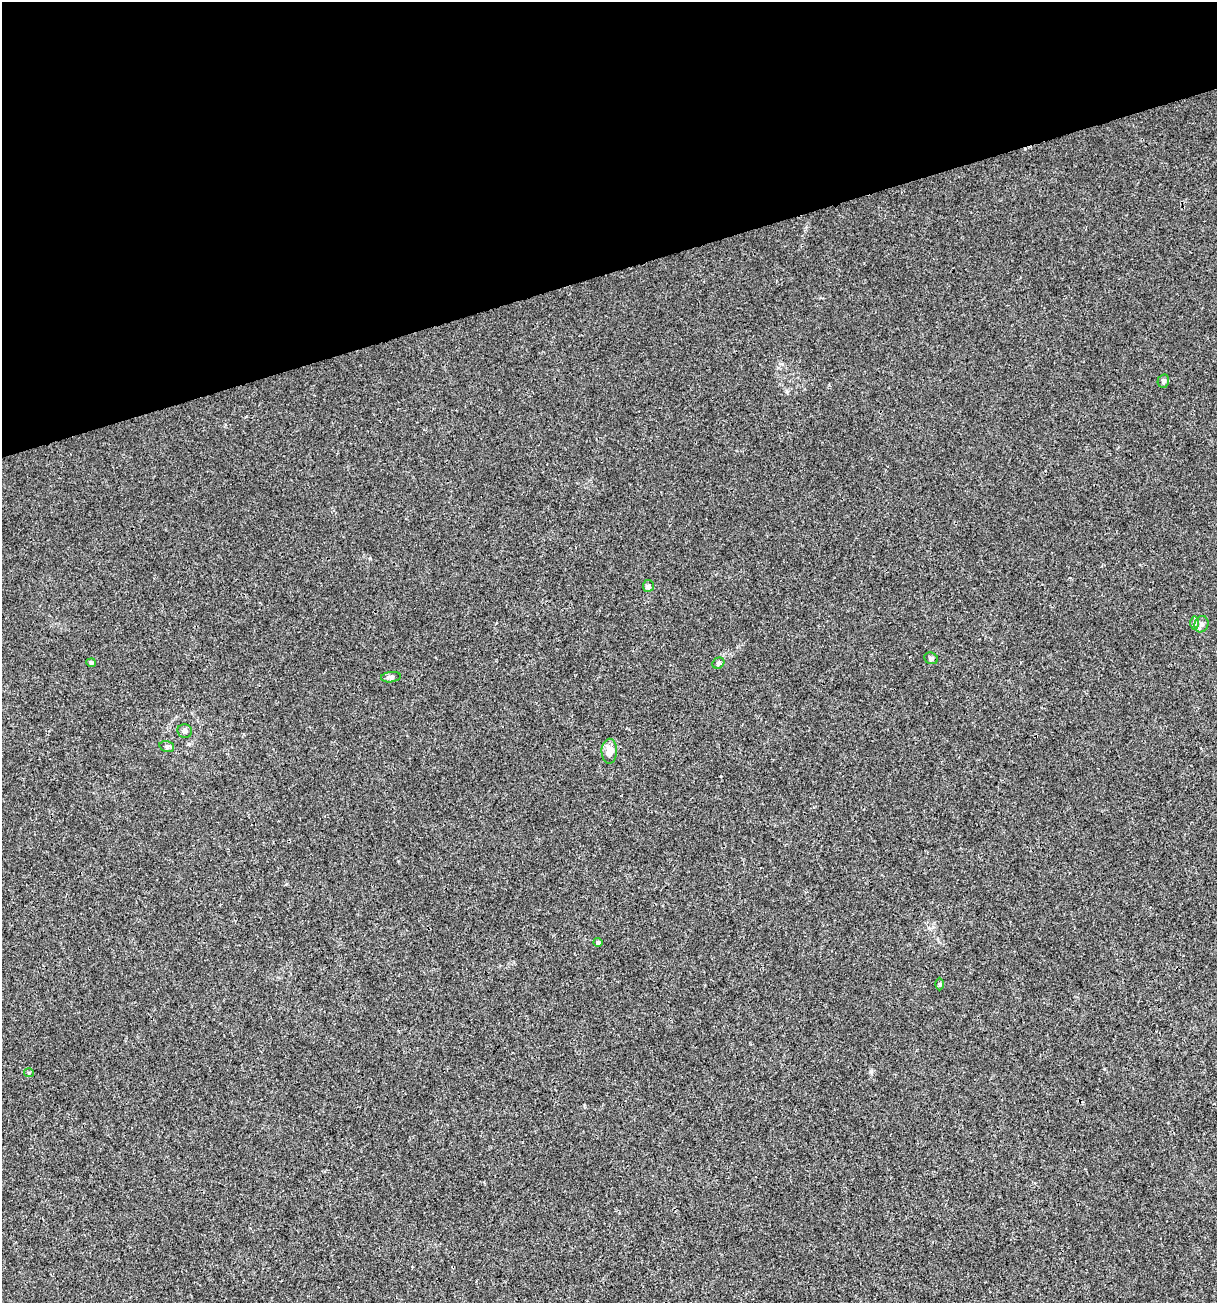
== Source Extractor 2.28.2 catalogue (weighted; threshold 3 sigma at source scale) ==
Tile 3 of 4 x 4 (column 3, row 1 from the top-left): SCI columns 2532-3746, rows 3905-5205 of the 5012 x 5207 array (HDU 1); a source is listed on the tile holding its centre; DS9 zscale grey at full resolution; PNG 1219 x 1305 px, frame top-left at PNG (2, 2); each listed source drawn as its Kron ellipse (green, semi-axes under 4 px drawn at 4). Shown black and unused: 21% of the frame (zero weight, under 3 of 4 exposures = <1% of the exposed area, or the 3 px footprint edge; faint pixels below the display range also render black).
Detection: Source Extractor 2.28.2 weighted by HDU 2 'WHT'; one run over the whole footprint, this tile lists its part. Background 0.00294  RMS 0.0027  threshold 0.0121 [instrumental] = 3 sigma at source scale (4.5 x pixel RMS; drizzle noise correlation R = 1.50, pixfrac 1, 0.0396/0.0396 arcsec/px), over >= 5 px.
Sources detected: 14; all 14 listed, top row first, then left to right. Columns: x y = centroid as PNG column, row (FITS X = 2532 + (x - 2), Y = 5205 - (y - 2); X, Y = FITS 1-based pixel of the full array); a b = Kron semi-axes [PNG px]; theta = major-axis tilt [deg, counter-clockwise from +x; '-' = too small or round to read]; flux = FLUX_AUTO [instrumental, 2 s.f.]
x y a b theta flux
1163 381 7 5 77 0.67
648 586 6 5 - 0.55
1195 623 7 4 90 0.56
1201 624 8 7 - 1.1
931 658 7 5 -25 0.61
91 663 5 4 - 0.55
718 663 6 5 - 0.47
391 677 10 5 8 0.8
185 731 7 6 - 1
167 747 7 5 -16 0.58
609 751 12 8 88 3.1
598 942 4 4 - 0.89
940 984 6 4 -90 0.32
29 1073 5 4 - 0.3
Unlisted compact peaks at least as high as the median listed source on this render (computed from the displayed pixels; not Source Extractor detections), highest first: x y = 871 1071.